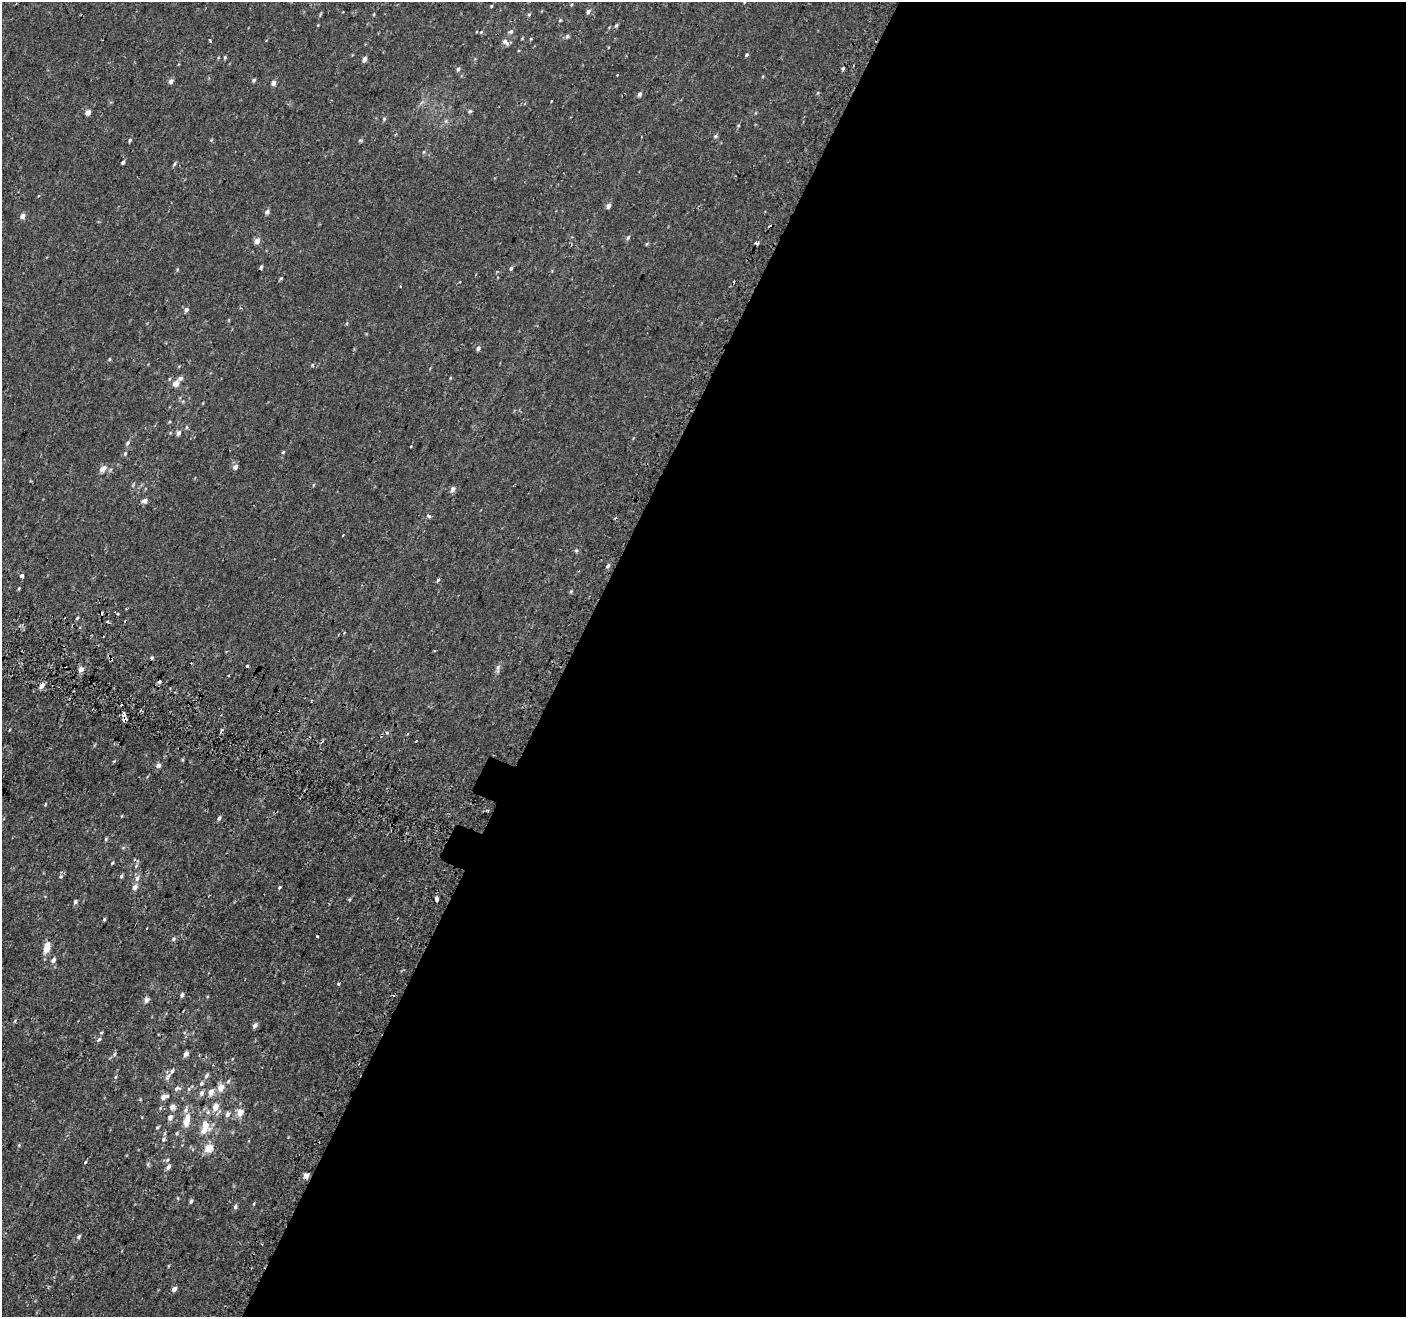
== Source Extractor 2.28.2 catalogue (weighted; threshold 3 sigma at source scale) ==
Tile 12 of 4 x 4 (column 4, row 3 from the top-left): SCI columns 4257-5660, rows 1643-2957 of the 5715 x 5843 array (HDU 1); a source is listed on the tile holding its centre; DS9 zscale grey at full resolution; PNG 1408 x 1319 px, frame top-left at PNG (2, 2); no overlay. Shown black and unused: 60% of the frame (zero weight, under 2 of 3 exposures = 3% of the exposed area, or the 3 px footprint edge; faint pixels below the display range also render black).
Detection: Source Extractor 2.28.2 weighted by HDU 2 'WHT'; one run over the whole footprint, this tile lists its part. Background 1.28e-04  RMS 0.0031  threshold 0.0139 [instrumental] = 3 sigma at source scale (4.5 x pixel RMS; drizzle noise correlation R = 1.50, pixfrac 1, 0.0396/0.0396 arcsec/px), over >= 5 px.
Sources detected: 163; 13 cosmic-ray / hot-pixel residue — not listed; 4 inside a brighter listed object's ellipse — not listed separately; the other 146 listed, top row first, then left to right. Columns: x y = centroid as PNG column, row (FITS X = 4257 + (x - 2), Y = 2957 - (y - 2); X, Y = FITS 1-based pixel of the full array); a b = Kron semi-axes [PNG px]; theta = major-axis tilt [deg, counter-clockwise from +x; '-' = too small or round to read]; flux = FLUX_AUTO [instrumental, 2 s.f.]
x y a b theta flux
491 6 4 3 - 0.27
588 12 6 5 - 0.91
320 14 8 3 69 0.33
529 15 5 4 - 0.4
560 20 4 4 - 0.29
616 25 6 4 61 0.45
511 31 7 6 - 0.65
481 32 5 3 - 0.26
567 36 6 5 - 0.58
531 39 4 3 - 0.26
210 40 4 3 - 0.65
506 42 11 6 -41 1
747 55 4 4 - 0.41
225 57 4 3 - 0.4
364 59 5 4 - 1.5
458 69 5 4 - 0.68
843 69 6 3 71 0.45
617 75 3 3 - 0.6
254 80 5 4 - 0.49
171 81 5 4 - 1.3
273 83 4 4 - 1.5
818 93 5 3 - 0.27
640 94 5 4 - 0.85
470 111 5 4 - 0.44
88 112 5 4 - 1.8
384 119 6 5 - 0.46
446 121 6 4 -73 0.48
738 125 5 3 - 0.32
715 136 5 5 - 0.55
130 140 5 4 - 0.43
360 140 6 4 1 0.35
424 152 6 4 87 0.33
123 162 4 3 - 0.65
174 164 6 4 61 0.45
608 206 5 5 - 1
267 212 5 5 - 0.96
22 216 5 4 - 1.7
770 227 3 3 - 0.7
628 237 6 4 69 0.53
257 241 5 4 - 2.6
756 243 4 3 - 1.2
646 244 5 3 - 0.3
261 267 5 3 - 0.4
511 268 5 4 - 0.5
177 270 5 3 - 0.3
281 278 5 3 - 0.32
460 282 3 2 - 0.32
400 287 3 3 - 0.66
186 310 5 5 - 0.98
347 323 6 3 72 0.27
478 348 6 5 - 0.83
109 359 4 4 - 0.36
312 365 5 3 - 0.32
176 383 8 7 - 1.9
169 422 4 3 - 0.29
186 427 6 4 89 0.37
178 433 6 5 - 1
127 443 7 5 58 0.71
411 446 3 3 - 1.4
283 452 5 3 - 0.31
125 453 6 4 63 0.48
235 467 5 5 - 1.2
103 468 11 7 37 1.5
453 489 6 5 - 1.1
145 501 6 5 - 1.4
429 516 4 4 - 0.91
576 550 6 4 0 0.39
608 566 6 4 67 0.53
21 576 3 3 - 11
438 580 4 3 - 1.3
19 588 5 3 - 0.29
571 591 5 4 - 0.32
116 613 6 3 -30 1.1
107 621 3 3 - 0.45
152 657 3 3 - 1.7
247 666 3 3 - 3.5
498 668 13 5 82 0.91
81 669 5 5 - 1.8
42 686 6 4 45 1.7
311 702 3 2 - 0.24
124 719 4 3 - 4.9
9 730 4 2 - 0.22
387 732 4 3 - 0.6
416 741 3 2 - 0.29
158 766 5 4 - 1.3
45 804 5 3 - 0.28
219 818 6 4 55 0.63
106 839 5 4 - 0.34
112 863 5 3 - 0.28
136 866 6 4 47 0.44
61 876 5 5 - 0.44
121 876 6 4 68 0.5
137 878 7 6 - 1.1
135 887 6 5 - 1.6
280 888 3 3 - 1.2
436 899 5 3 - 2.6
349 900 5 3 - 0.29
75 902 6 4 63 0.66
104 919 4 3 - 0.38
147 928 3 2 - 0.39
317 936 4 3 - 3.2
173 939 6 5 - 0.58
47 945 6 5 - 2.1
46 950 5 5 - 3.2
53 960 7 5 59 0.97
338 984 4 3 - 0.38
182 995 5 4 - 0.8
394 995 3 2 - 0.38
147 1000 6 5 - 1.3
15 1021 6 3 55 0.34
255 1025 6 4 55 1.1
99 1039 7 4 39 0.55
114 1054 7 4 71 0.56
186 1054 5 4 - 1.4
206 1076 7 5 48 0.71
115 1077 5 3 - 0.34
168 1077 13 5 58 0.94
201 1083 6 5 - 0.52
177 1088 10 6 14 0.9
220 1088 6 5 - 3.2
211 1092 7 6 - 2.3
201 1093 7 6 - 0.93
164 1097 9 5 23 1.7
172 1107 7 6 - 1.2
215 1107 8 6 69 2.7
208 1112 7 6 - 0.82
240 1112 5 5 - 3.8
227 1114 6 5 - 1.1
187 1116 8 6 66 1.3
170 1118 6 5 - 1.2
186 1122 6 5 - 3.4
205 1125 15 8 -54 3.6
157 1127 5 3 - 0.37
177 1133 6 4 76 0.41
163 1139 6 5 - 0.55
19 1145 5 4 - 0.31
208 1148 6 5 - 6.2
85 1162 4 2 - 0.24
148 1164 6 4 72 0.4
168 1167 7 5 61 1
306 1176 4 4 - 2.6
191 1201 5 4 - 0.59
235 1207 6 5 - 0.7
79 1237 7 5 57 0.64
168 1266 5 3 - 0.23
174 1289 5 4 - 1.4
Overlapping masked pixels (flux is a lower limit): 3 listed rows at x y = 770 227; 116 613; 124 719